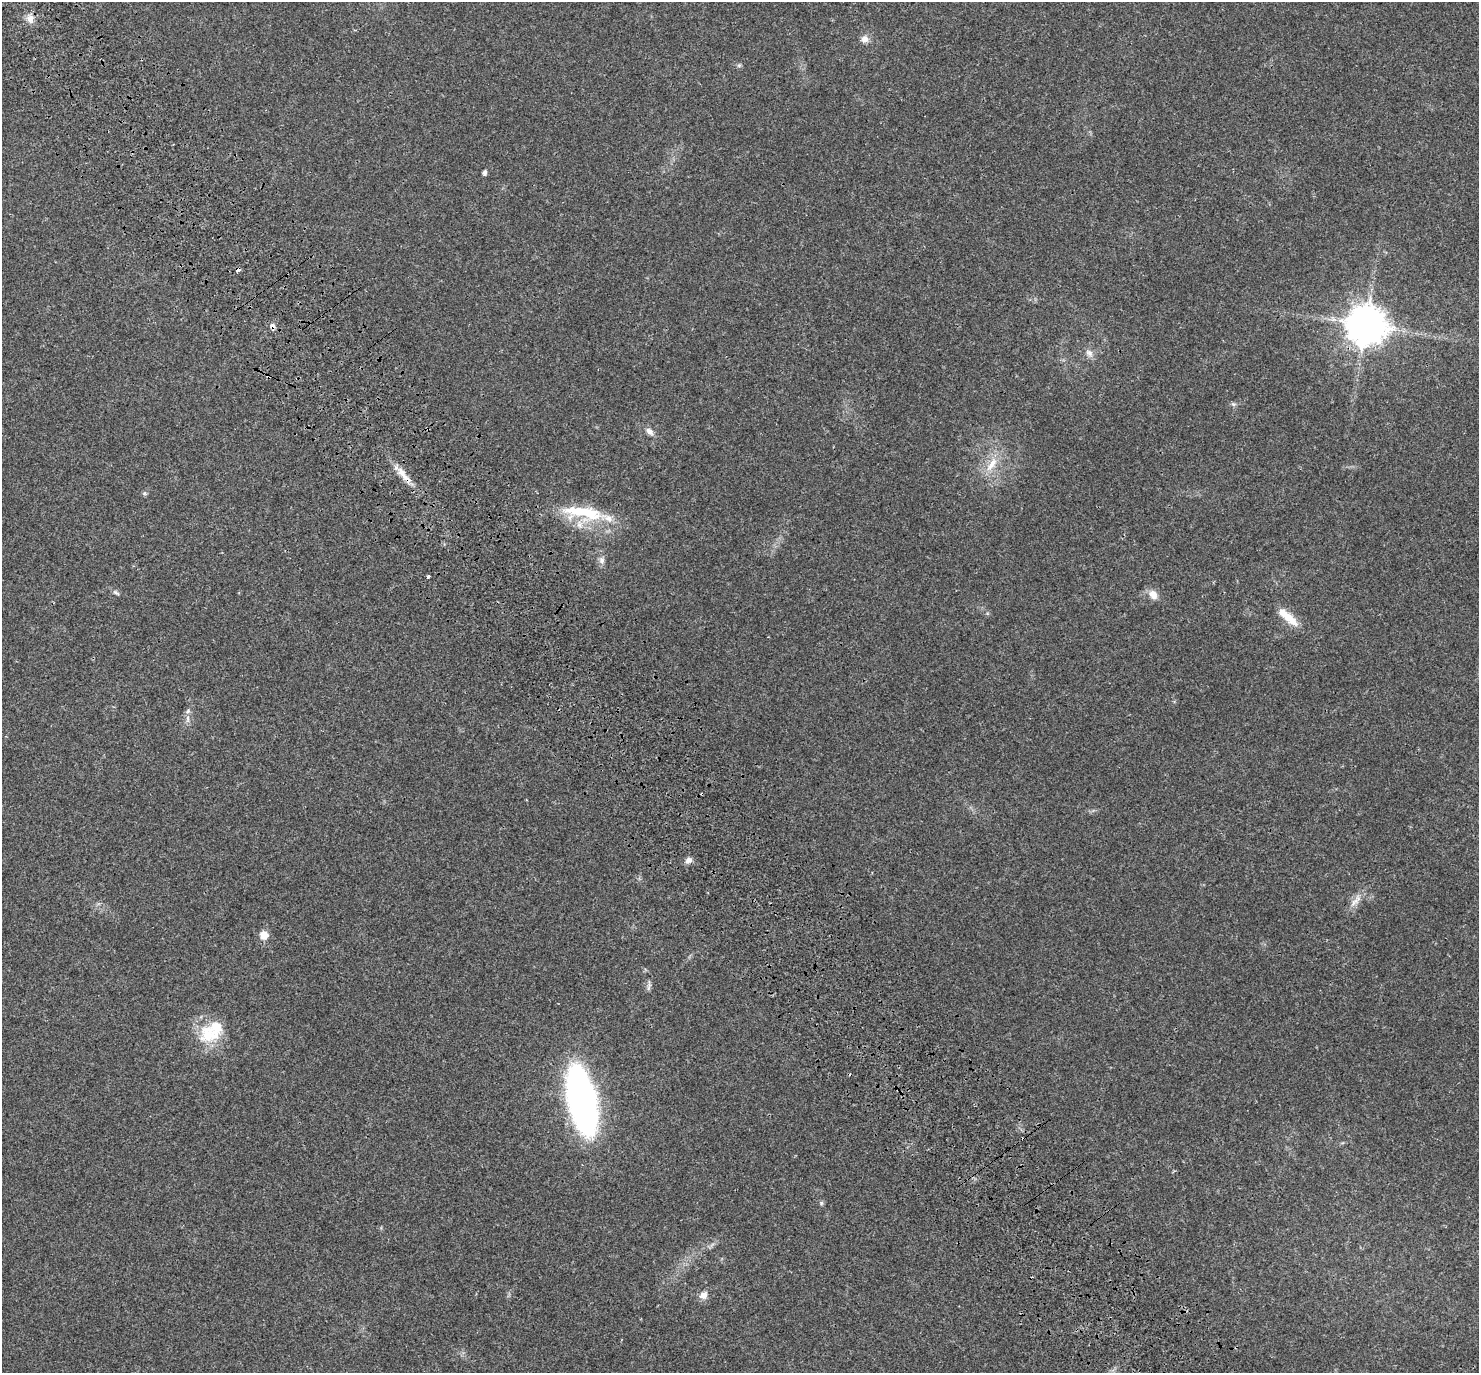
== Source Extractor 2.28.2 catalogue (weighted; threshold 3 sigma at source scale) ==
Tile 11 of 4 x 4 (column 3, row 3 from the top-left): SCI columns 3084-4560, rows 1661-3031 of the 6171 x 6121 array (HDU 1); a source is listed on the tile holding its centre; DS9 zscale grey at full resolution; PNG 1481 x 1375 px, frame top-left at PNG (2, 2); no overlay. Shown black and unused: <1% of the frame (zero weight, under 3 of 4 exposures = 9% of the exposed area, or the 3 px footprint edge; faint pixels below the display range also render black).
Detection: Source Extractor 2.28.2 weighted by HDU 2 'WHT'; one run over the whole footprint, this tile lists its part. Background 0.0369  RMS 0.0036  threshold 0.0163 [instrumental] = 3 sigma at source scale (4.5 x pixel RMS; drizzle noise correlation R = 1.50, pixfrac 1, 0.0396/0.0396 arcsec/px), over >= 5 px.
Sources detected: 33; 2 cosmic-ray / hot-pixel residue — not listed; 4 inside a brighter listed object's ellipse — not listed separately; the other 27 listed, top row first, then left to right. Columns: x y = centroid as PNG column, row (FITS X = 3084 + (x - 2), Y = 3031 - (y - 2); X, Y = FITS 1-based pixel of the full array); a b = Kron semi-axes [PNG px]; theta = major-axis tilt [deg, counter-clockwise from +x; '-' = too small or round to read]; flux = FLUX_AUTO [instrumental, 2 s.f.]
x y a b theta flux
30 19 12 9 87 2.5
865 39 10 9 - 2
739 65 6 5 - 0.58
485 172 5 4 - 1.2
1366 325 11 11 - 1000
272 326 9 6 -69 1.3
1089 353 13 8 -55 1.9
1233 404 7 6 - 0.74
649 431 12 7 -41 1.8
991 465 26 9 55 5.8
402 473 19 8 -53 4.2
144 493 6 5 - 0.6
583 513 63 18 -8 20
602 560 10 8 -86 1.5
428 576 3 3 - 2.8
116 592 10 5 -29 0.88
1153 595 12 9 -50 3.2
1288 617 27 10 -43 6.9
188 719 14 4 87 1.4
689 860 10 7 26 1.5
1356 901 23 7 47 3.2
264 935 9 9 - 3.7
649 986 16 4 81 0.99
207 1034 29 23 85 13
582 1100 43 17 -77 190
821 1203 6 6 - 0.62
703 1295 12 10 38 2.2
Overlapping masked pixels (flux is a lower limit): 3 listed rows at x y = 1366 325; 272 326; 402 473